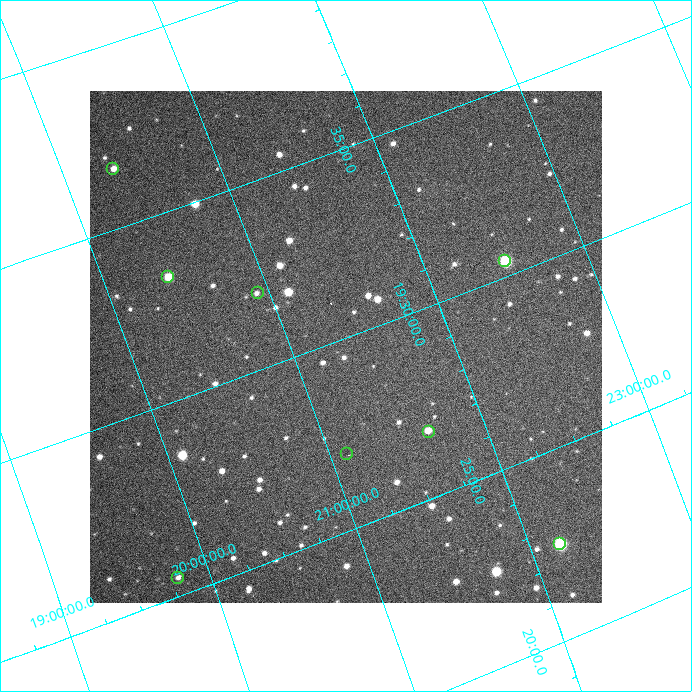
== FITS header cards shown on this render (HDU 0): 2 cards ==
NAXIS1  =                  512 / Axis length
NAXIS2  =                  512 / Axis length

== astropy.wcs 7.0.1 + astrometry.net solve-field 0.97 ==
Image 512 x 512 px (HDU 0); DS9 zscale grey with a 90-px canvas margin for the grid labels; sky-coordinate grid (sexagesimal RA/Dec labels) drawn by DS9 from the SOLVED WCS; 8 Tycho-2 reference stars matched to detected sources circled (green)
Header WCS: none
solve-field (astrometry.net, Tycho-2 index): SOLVED blind (the file carries no WCS)
Solved WCS: RA---TAN-SIP/DEC--TAN-SIP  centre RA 19:29:47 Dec +21:20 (292.44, +21.34 deg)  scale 23.4 arcsec/px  FOV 199.4' x 199.0'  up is +69 deg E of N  parity normal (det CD < 0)
(file carries no celestial WCS; the grid is the blind solution)
Tycho-2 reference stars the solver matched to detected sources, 8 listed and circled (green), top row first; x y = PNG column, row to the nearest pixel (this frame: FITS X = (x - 90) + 1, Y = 512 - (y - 91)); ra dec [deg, ICRS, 3 dp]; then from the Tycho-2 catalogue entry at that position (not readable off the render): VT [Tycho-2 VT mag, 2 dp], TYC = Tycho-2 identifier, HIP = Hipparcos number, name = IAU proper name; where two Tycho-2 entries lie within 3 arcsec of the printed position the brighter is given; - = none
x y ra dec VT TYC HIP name
113 169 294.157 +20.333 7.30 1610-775-1 96458 -
505 261 292.603 +22.501 7.93 2125-1380-1 - -
168 277 293.321 +20.414 7.52 1609-1341-1 96171 -
258 293 293.008 +20.929 7.00 1613-752-1 96075 -
429 432 291.686 +21.653 7.43 1612-1122-1 95608 -
347 454 291.745 +21.106 7.18 1612-1931-1 95624 -
560 544 290.628 +22.188 8.06 1612-1219-1 95229 -
178 578 291.369 +19.798 5.25 1608-1202-1 95498 -